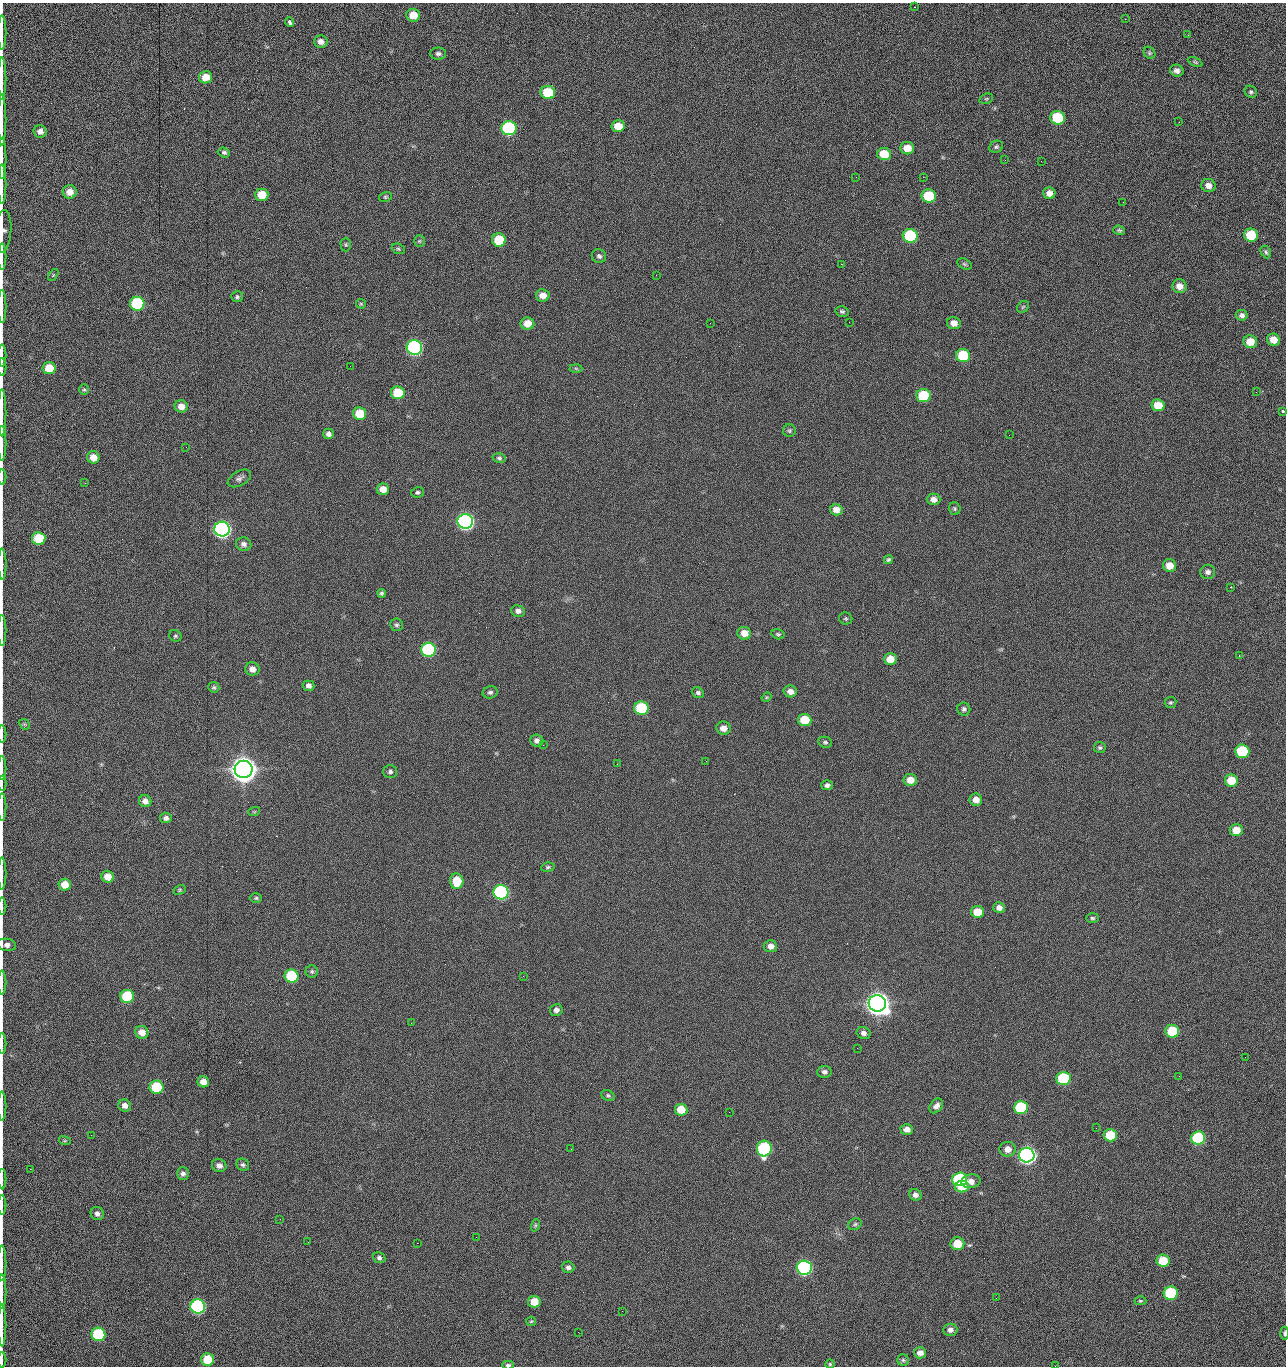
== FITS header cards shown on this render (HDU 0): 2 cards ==
NAXIS1  =                 1284 /fastest changing axis
NAXIS2  =                 1364 /next to fastest changing axis

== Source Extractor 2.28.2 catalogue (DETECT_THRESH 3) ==
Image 1284 x 1364 px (HDU 0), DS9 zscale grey, 1 PNG px = 1 image px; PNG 1288 x 1368 px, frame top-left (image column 1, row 1364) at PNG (2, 3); each listed source drawn as its Kron ellipse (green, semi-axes under 4 px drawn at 4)
Background 148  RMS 15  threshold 44.7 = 3 sigma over >= 5 px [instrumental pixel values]
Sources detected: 247; all 247 listed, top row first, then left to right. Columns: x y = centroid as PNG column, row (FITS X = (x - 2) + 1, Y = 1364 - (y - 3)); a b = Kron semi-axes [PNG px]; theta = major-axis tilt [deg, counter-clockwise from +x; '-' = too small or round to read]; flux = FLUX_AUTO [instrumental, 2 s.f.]
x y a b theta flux
914 7 2 2 - 3.9e+03
413 15 7 6 - 1.3e+04
1125 19 2 2 - 6.4e+03
290 22 5 3 - 6.3e+03
2 33 17 2 90 3.0e+03
1188 35 3 2 - 9.5e+02
321 42 6 6 - 5.0e+03
1149 53 6 5 - 1.5e+03
438 54 8 6 0 2.8e+03
1195 62 8 3 -26 1.4e+03
1177 71 7 6 - 4.5e+03
205 77 6 6 - 1.3e+04
2 79 21 2 90 4.2e+03
548 92 7 6 - 4.1e+04
1251 92 6 5 - 1.9e+03
986 99 7 5 18 1.4e+03
1058 118 7 7 - 6.0e+04
2 120 25 2 90 4.8e+03
1179 122 3 2 - 8.0e+02
618 126 6 6 - 1.4e+04
509 128 7 7 - 1.6e+05
40 131 6 6 - 4.8e+03
996 147 7 5 25 2.1e+03
907 148 7 6 - 1.2e+04
224 152 6 5 - 2.4e+03
884 154 7 6 - 2.7e+04
2 158 20 2 90 3.3e+03
1005 160 2 2 - 9.5e+02
1041 161 3 2 - 1.2e+03
856 177 3 2 - 1.6e+03
923 177 2 2 - 2.0e+04
2 184 20 2 90 3.7e+03
1208 186 7 6 - 6.3e+03
70 192 7 7 - 1.0e+04
1049 193 6 6 - 5.8e+03
262 195 7 6 - 1.9e+04
929 196 7 6 - 5.1e+04
385 197 6 5 - 1.5e+03
1123 202 2 2 - 4.8e+02
1119 230 6 4 -21 1.8e+03
3 231 21 8 86 5.8e+03
1251 235 7 6 - 4.2e+04
910 236 7 7 - 1.0e+05
499 240 7 6 - 3.9e+04
419 241 6 5 - 1.5e+03
346 245 7 5 -89 1.7e+03
398 249 7 5 -22 1.8e+03
1266 252 7 4 -62 2.0e+03
599 256 7 6 - 3.0e+03
2 257 13 2 90 2.3e+03
841 264 2 2 - 1.8e+04
964 264 8 5 -27 1.7e+03
53 275 7 3 54 1.2e+03
656 275 2 2 - 5.0e+02
1180 286 7 6 - 8.0e+03
543 295 7 6 - 9.1e+03
237 297 6 5 - 2.0e+03
137 304 7 7 - 9.8e+04
361 304 5 4 - 1.3e+03
2 306 16 2 90 3.0e+03
1023 307 7 5 44 1.5e+03
842 311 6 5 - 2.0e+03
1242 315 6 5 - 3.6e+03
849 322 2 2 - 4.7e+02
527 323 7 6 - 1.5e+04
710 323 2 2 - 2.2e+03
954 323 7 6 - 7.3e+03
1273 340 6 6 - 1.0e+04
1250 342 7 6 - 1.5e+04
414 347 8 7 - 3.0e+05
2 355 11 2 90 2.0e+03
963 355 7 6 - 5.6e+04
350 366 2 2 - 1.5e+03
2 367 9 2 90 1.5e+03
49 368 6 6 - 2.4e+04
576 368 6 4 -2 1.3e+03
84 389 5 5 - 1.5e+03
1256 392 2 2 - 7.8e+02
398 393 7 6 - 3.5e+04
923 396 7 6 - 5.8e+04
1158 405 6 6 - 1.8e+04
181 406 6 6 - 8.5e+03
1282 411 3 3 - 6.2e+03
2 413 23 2 90 4.2e+03
360 414 6 6 - 2.8e+04
789 431 6 6 - 1.9e+03
328 434 5 5 - 3.6e+03
1009 435 2 2 - 8.0e+02
2 443 17 2 90 2.7e+03
186 447 2 2 - 1.8e+03
93 457 6 6 - 1.2e+04
499 458 6 4 -14 2.0e+03
2 477 8 2 90 1.0e+03
239 478 13 7 29 3.8e+03
85 483 3 2 - 7.5e+02
383 489 6 5 - 9.3e+03
418 492 6 5 - 2.1e+03
934 499 7 6 - 5.6e+03
955 508 6 5 - 1.8e+03
836 510 6 5 - 8.3e+03
465 521 8 7 - 5.0e+05
222 529 8 7 - 5.4e+05
39 538 6 6 - 4.0e+04
244 544 8 6 -10 4.3e+03
888 560 5 4 - 1.6e+03
2 564 15 2 -89 3.2e+03
1170 565 7 6 - 1.3e+04
1208 572 7 7 - 4.0e+03
1231 587 2 2 - 5.3e+02
382 593 4 4 - 1.9e+03
518 611 7 6 - 4.1e+03
846 618 7 6 - 1.7e+03
397 625 6 6 - 2.2e+03
2 630 15 2 90 2.6e+03
744 633 7 6 - 1.0e+04
778 634 6 5 - 1.9e+03
175 636 6 5 - 1.7e+03
429 650 7 7 - 1.6e+05
1239 656 3 2 - 2.0e+03
890 659 6 6 - 1.3e+04
252 669 7 6 - 7.0e+03
308 686 6 5 - 4.0e+03
214 687 5 5 - 1.7e+03
790 691 6 6 - 6.1e+03
490 692 7 6 - 2.8e+03
698 693 6 5 - 2.5e+03
766 697 5 4 - 1.1e+03
1170 703 6 5 - 1.7e+03
641 708 7 6 - 7.1e+04
964 709 6 6 - 2.6e+03
805 720 7 6 - 2.6e+04
24 724 6 4 -43 1.5e+03
723 728 7 6 - 7.6e+03
2 734 9 2 90 1.5e+03
537 741 6 6 - 4.3e+03
825 742 7 5 -10 2.0e+03
543 745 2 2 - 2.2e+03
1100 748 5 5 - 2.1e+03
1242 751 7 6 - 7.6e+04
706 761 3 2 - 1.6e+03
617 764 3 2 - 2.2e+03
2 768 12 2 90 1.9e+03
244 769 9 8 - 2.3e+06
390 772 7 6 - 2.6e+03
910 780 6 6 - 1.0e+04
1231 781 6 6 - 2.4e+04
2 783 7 2 90 1.1e+03
827 785 6 5 - 3.1e+03
976 800 6 6 - 7.8e+03
145 801 6 6 - 6.3e+03
2 807 14 2 90 2.6e+03
254 812 6 3 18 1.2e+03
166 818 6 5 - 3.5e+03
1236 830 6 6 - 1.5e+04
548 867 7 4 11 1.9e+03
2 873 16 2 90 2.7e+03
108 877 6 5 - 1.2e+04
457 881 7 6 - 2.7e+04
65 885 6 6 - 1.5e+04
180 890 6 4 29 1.4e+03
501 892 7 7 - 2.4e+05
256 898 6 5 - 1.6e+03
2 906 8 2 90 1.2e+03
999 908 6 5 - 5.4e+03
977 912 6 6 - 1.8e+04
1092 918 6 5 - 1.8e+03
6 945 9 6 -8 5.0e+03
770 946 6 6 - 5.9e+03
312 971 6 6 - 1.9e+03
292 976 7 6 - 6.0e+04
523 976 3 2 - 1.5e+03
2 983 12 2 90 1.9e+03
127 996 7 6 - 7.3e+04
877 1003 9 8 - 1.8e+06
556 1010 6 6 - 4.0e+03
411 1023 2 2 - 3.7e+03
1172 1031 7 6 - 4.7e+04
142 1032 7 6 - 1.0e+04
864 1033 7 6 - 3.8e+03
2 1043 10 2 90 1.7e+03
857 1048 2 2 - 9.2e+02
1245 1057 3 2 - 1.2e+03
824 1072 7 6 - 3.6e+03
1179 1076 2 2 - 2.0e+03
1063 1078 7 6 - 8.7e+04
203 1082 5 5 - 8.9e+03
157 1087 7 6 - 6.3e+04
608 1095 7 5 -27 1.8e+03
125 1105 6 6 - 5.4e+03
2 1106 15 2 90 2.6e+03
936 1106 8 6 51 4.8e+03
1021 1107 7 6 - 7.2e+04
681 1110 6 6 - 2.0e+04
729 1112 2 2 - 6.5e+02
1096 1128 2 2 - 4.4e+02
907 1129 6 5 - 6.5e+03
91 1135 2 2 - 1.7e+03
1110 1135 6 6 - 3.1e+04
1198 1138 7 6 - 9.8e+04
65 1141 6 4 -17 1.3e+03
571 1149 2 2 - 7.1e+02
764 1149 8 7 - 1.4e+05
1008 1149 8 7 - 8.2e+03
1027 1155 8 7 - 6.4e+05
219 1165 7 6 - 4.9e+03
243 1165 7 5 -37 2.4e+03
30 1169 2 2 - 2.2e+03
183 1173 6 6 - 3.5e+03
2 1179 10 2 90 1.9e+03
960 1179 7 7 - 1.5e+05
971 1181 9 7 10 7.7e+03
962 1187 7 5 7 1.8e+04
915 1195 6 5 - 4.6e+03
2 1205 10 2 90 1.7e+03
97 1213 7 6 - 4.2e+03
280 1219 2 2 - 1.5e+03
855 1224 7 5 28 2.1e+03
535 1225 6 4 71 1.3e+03
476 1237 2 2 - 8.5e+03
308 1242 2 2 - 1.2e+03
417 1243 2 2 - 3.6e+03
957 1244 7 6 - 1.9e+04
379 1258 6 5 - 2.5e+03
1163 1261 6 6 - 2.6e+04
2 1263 18 2 90 3.3e+03
568 1267 6 5 - 3.1e+03
804 1268 7 7 - 3.0e+05
2 1291 17 2 90 3.3e+03
1171 1293 7 6 - 7.7e+04
996 1298 2 2 - 1.8e+03
1140 1301 6 4 -2 1.4e+03
534 1302 6 5 - 1.6e+04
198 1307 7 7 - 2.3e+05
622 1311 2 2 - 5.1e+02
531 1321 5 4 - 1.2e+03
2 1325 21 2 90 4.3e+03
950 1330 7 6 - 4.0e+03
578 1332 2 2 - 2.3e+03
1284 1333 6 4 -89 2.0e+03
98 1334 7 6 - 9.0e+04
920 1353 6 5 - 6.4e+03
208 1359 6 6 - 2.9e+04
2 1360 8 2 90 1.4e+03
903 1360 6 5 - 1.8e+03
830 1364 4 4 - 1.2e+03
508 1365 6 3 -1 2.0e+03
1055 1366 2 2 - 1.4e+03
At the frame edge (FLAGS 8, measured only in part): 34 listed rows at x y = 2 33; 2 79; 2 120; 2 158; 2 184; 3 231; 2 257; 2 306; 2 355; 2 367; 2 413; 2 443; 2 477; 2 564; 2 630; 2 734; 2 768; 2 783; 2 807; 2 873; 2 906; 6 945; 2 983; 2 1043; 2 1106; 2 1179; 2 1205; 2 1263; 2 1291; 2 1325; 1284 1333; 2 1360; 508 1365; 1055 1366

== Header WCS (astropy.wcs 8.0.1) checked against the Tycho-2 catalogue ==
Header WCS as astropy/WCSLIB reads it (CRVAL/CRPIX/CD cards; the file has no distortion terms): RA---TAN/DEC--TAN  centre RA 15:41:40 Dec +51:59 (235.42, +51.99 deg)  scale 1.26 arcsec/px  FOV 26.9' x 28.5'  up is +92 deg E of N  parity flipped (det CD > 0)
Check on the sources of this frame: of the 60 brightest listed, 10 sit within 2.0 arcsec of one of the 11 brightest Tycho-2 stars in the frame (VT <= 12.29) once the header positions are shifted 0.46 arcsec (0.07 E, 0.45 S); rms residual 1.15 arcsec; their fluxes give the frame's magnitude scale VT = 25.23 - 2.5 log10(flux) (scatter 0.08 mag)
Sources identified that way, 10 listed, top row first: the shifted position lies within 2.0 arcsec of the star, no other Tycho-2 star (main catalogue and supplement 1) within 4.0 arcsec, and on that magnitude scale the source's flux lands within +1.5 / -3 mag of the star's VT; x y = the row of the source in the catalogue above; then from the Tycho-2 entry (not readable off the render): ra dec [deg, ICRS J2000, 3 dp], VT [Tycho-2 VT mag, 2 dp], TYC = Tycho-2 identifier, HIP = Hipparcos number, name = IAU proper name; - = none
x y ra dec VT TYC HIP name
414 347 235.614 +52.064 11.61 3489-1132-1 - -
465 521 235.514 +52.049 11.19 3489-1407-1 - -
222 529 235.515 +52.133 11.12 3489-1380-1 - -
244 769 235.378 +52.130 9.31 3489-1322-1 76850 -
501 892 235.303 +52.042 11.52 3489-958-1 - -
877 1003 235.232 +51.912 9.59 3489-824-1 - -
1027 1155 235.143 +51.862 10.97 3489-1016-1 - -
960 1179 235.131 +51.886 12.29 3489-908-1 - -
804 1268 235.084 +51.941 11.45 3489-1346-1 - -
198 1307 235.075 +52.152 11.74 3489-912-1 - -